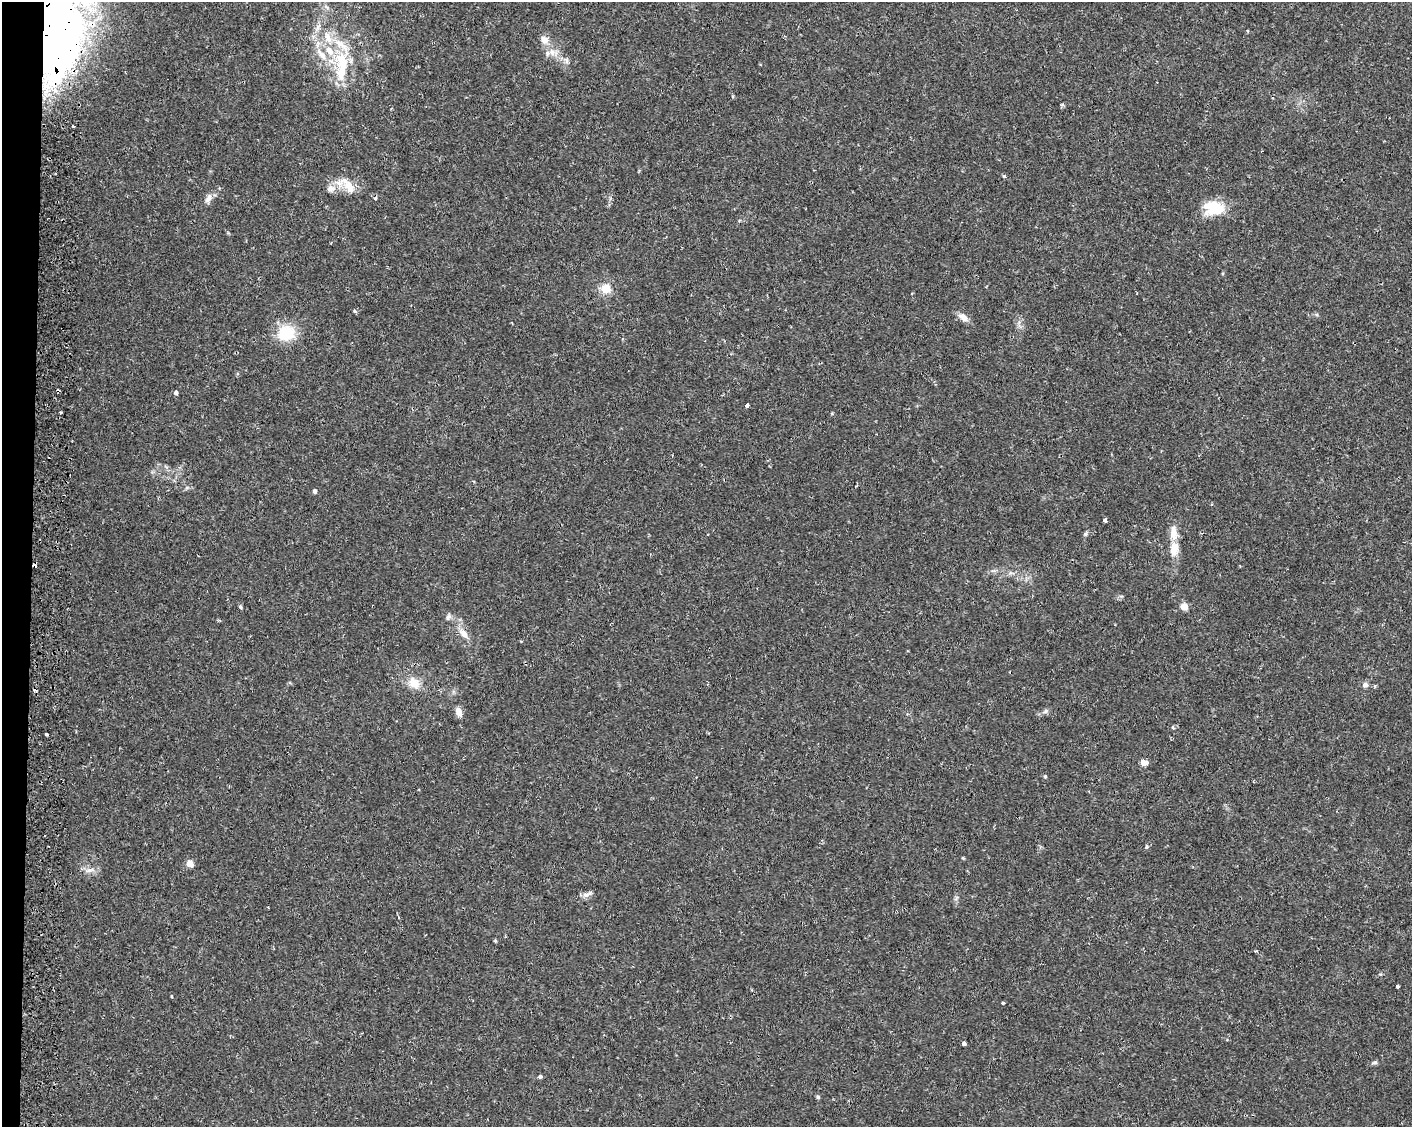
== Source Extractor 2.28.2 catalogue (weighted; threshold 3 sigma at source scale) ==
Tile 7 of 3 x 4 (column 1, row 3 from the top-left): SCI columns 336-1745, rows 1185-2309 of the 4845 x 4632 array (HDU 1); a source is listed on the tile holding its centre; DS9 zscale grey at full resolution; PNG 1414 x 1129 px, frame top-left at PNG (2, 2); no overlay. Shown black and unused: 2% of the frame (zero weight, under 2 of 3 exposures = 5% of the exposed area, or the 3 px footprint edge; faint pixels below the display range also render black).
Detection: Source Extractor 2.28.2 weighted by HDU 2 'WHT'; one run over the whole footprint, this tile lists its part. Background 0.013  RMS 0.0027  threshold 0.0122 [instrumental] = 3 sigma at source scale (4.5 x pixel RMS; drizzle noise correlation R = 1.50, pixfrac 1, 0.0396/0.0396 arcsec/px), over >= 5 px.
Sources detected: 65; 3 inside a brighter object's white glare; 4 cosmic-ray / hot-pixel residue — not listed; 7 inside a brighter listed object's ellipse — not listed separately; the other 51 listed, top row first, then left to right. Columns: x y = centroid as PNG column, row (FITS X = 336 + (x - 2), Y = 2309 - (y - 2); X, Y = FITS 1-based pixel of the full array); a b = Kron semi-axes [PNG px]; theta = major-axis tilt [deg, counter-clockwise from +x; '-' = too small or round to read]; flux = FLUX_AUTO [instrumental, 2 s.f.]
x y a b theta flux
318 27 13 5 55 1.3
1248 31 4 2 - 0.27
52 33 110 44 64 170
544 39 12 9 -37 1.8
552 52 11 9 -65 2.2
566 60 9 6 -72 0.85
342 63 35 19 -69 13
73 126 3 3 - 0.56
1004 176 4 3 - 0.51
348 186 27 11 -49 4.5
330 189 11 10 - 2
209 198 14 7 57 1.5
1218 210 33 15 -12 7.5
606 289 12 11 - 3.7
355 311 5 4 - 0.5
963 317 14 7 -38 1.9
286 333 21 18 2 9.1
176 393 5 5 - 0.61
747 405 4 3 - 2.2
60 413 3 3 - 0.49
832 413 5 3 - 0.23
856 486 6 3 47 0.27
315 491 5 5 - 0.62
1105 520 4 3 - 1.1
1085 534 8 5 27 0.52
1174 549 21 12 86 3.8
1184 606 7 6 - 2.5
240 607 5 4 - 0.48
448 617 9 6 53 0.8
463 633 15 8 -50 2.4
414 683 15 12 -48 3.8
1365 685 8 7 - 0.94
1375 686 4 4 - 0.37
1045 711 7 5 45 0.63
459 712 13 7 -69 1.7
47 735 4 3 - 1.2
1144 763 7 6 - 2
1045 776 5 4 - 0.36
1146 847 4 3 - 0.5
963 858 4 3 - 0.26
190 864 5 5 - 3.8
89 870 16 6 11 1.6
587 894 14 7 20 1.3
495 941 5 4 - 0.32
1397 986 3 3 - 0.71
171 996 4 3 - 0.23
1003 1003 3 3 - 0.37
964 1043 4 4 - 0.82
1375 1062 9 5 17 0.6
540 1076 5 5 - 0.54
818 1097 5 4 - 0.43
Overlapping masked pixels (flux is a lower limit): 1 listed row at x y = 52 33
Isophote crosses this tile's border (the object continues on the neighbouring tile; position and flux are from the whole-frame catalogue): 1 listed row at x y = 52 33